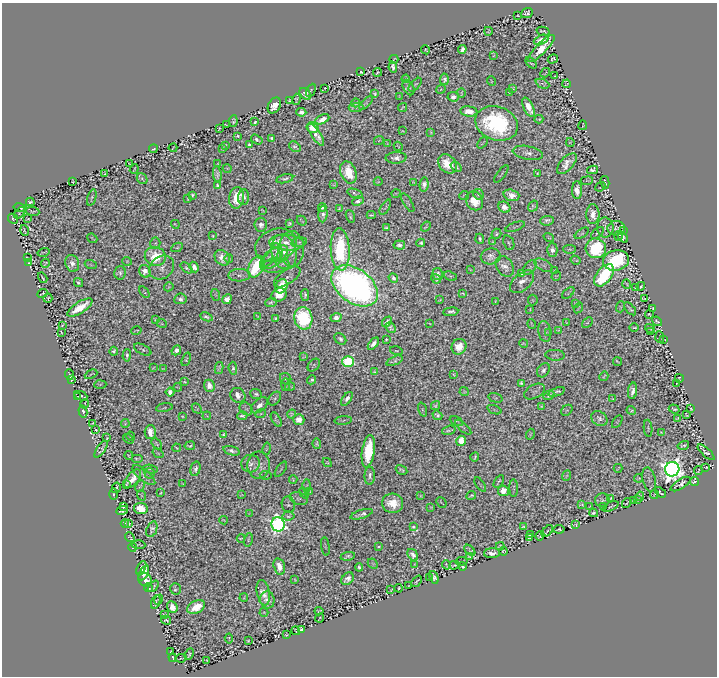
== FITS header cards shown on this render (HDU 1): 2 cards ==
NAXIS1  =                  715
NAXIS2  =                  674

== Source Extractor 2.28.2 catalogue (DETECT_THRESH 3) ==
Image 715 x 674 px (HDU 1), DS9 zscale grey, 1 PNG px = 1 image px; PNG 719 x 678 px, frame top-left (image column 1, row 674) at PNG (2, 3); each listed source drawn as its Kron ellipse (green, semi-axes under 4 px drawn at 4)
Background 1.55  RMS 0.011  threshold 0.0343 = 3 sigma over >= 5 px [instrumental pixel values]
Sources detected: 676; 1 with non-positive FLUX_AUTO (blend fragments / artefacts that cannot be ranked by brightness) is neither listed nor drawn; of the other 675, the 500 brightest by FLUX_AUTO listed and drawn (175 fainter detections omitted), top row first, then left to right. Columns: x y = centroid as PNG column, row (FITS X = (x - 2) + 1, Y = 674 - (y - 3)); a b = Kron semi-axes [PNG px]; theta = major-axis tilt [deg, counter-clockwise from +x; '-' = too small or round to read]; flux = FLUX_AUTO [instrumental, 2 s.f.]
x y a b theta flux
527 13 6 5 - 1.5
518 16 2 2 - 0.61
488 31 4 2 - 0.8
543 31 7 3 -14 1.1
541 40 8 4 24 5.7
541 48 18 5 46 13
462 49 4 4 - 2.4
426 50 4 2 - 0.63
493 56 4 2 - 0.63
394 59 5 2 - 0.71
553 59 5 3 - 0.91
531 63 7 2 -44 0.82
393 67 5 4 - 2.2
361 72 3 2 - 0.83
377 72 4 2 - 0.67
545 73 5 2 - 0.7
555 76 2 2 - 0.6
406 79 4 3 - 1.3
444 79 6 4 85 2.6
491 81 5 3 - 0.66
542 84 7 4 -25 1.7
567 84 4 2 - 0.6
415 85 8 4 46 0.89
325 88 3 2 - 0.6
409 88 8 5 -61 2.3
513 88 4 3 - 1
441 89 5 4 - 0.87
311 90 7 3 63 1
509 92 4 3 - 0.87
461 93 4 2 - 0.69
305 94 7 5 -48 5.3
375 94 4 4 - 1.4
399 96 4 2 - 0.63
453 97 6 4 -6 4.1
296 99 5 3 - 1.3
290 101 4 3 - 1
356 103 4 3 - 1.2
366 103 9 4 44 1.1
274 105 8 6 59 8.7
356 107 7 4 2 1.4
403 107 5 2 - 0.79
528 107 10 5 -66 13
469 111 8 5 -8 8.4
301 112 5 4 - 2.7
322 119 7 4 25 7.8
539 119 4 2 - 0.86
233 121 6 3 83 0.68
255 122 3 2 - 1.2
497 123 22 16 -20 88
226 125 4 2 - 0.63
583 125 5 2 - 0.63
312 128 6 5 - 12
219 129 4 2 - 0.82
403 131 4 2 - 0.62
431 132 3 2 - 0.69
316 135 13 4 -55 7.2
238 136 3 2 - 0.66
272 138 3 3 - 1.6
257 139 6 3 -34 1.7
379 140 5 3 - 0.64
388 143 4 2 - 0.77
482 143 6 2 49 0.66
570 143 4 3 - 0.83
225 145 3 3 - 0.75
249 145 3 3 - 1.2
398 146 5 2 - 0.84
295 147 6 4 -39 1.8
173 148 4 2 - 0.67
153 149 4 3 - 1
222 149 3 2 - 0.73
528 153 15 6 -11 4.5
396 158 10 5 4 3.8
130 164 3 2 - 0.66
218 164 4 2 - 0.72
448 164 11 8 -46 16
567 164 13 6 47 7
456 167 6 4 -39 1.8
227 168 5 3 - 0.62
134 169 5 2 - 0.78
592 170 5 4 - 1.8
348 172 11 7 -68 19
537 173 3 2 - 0.64
105 174 3 2 - 0.63
217 174 8 4 -80 2.1
501 174 10 2 53 0.75
142 178 6 4 -53 1.1
285 179 8 4 14 2
73 181 3 2 - 0.82
587 181 6 2 8 1.1
378 182 4 2 - 0.62
605 182 6 2 -77 0.92
414 183 4 2 - 0.99
424 184 7 4 85 3.1
217 185 4 3 - 1.1
334 185 3 2 - 0.67
600 187 5 2 - 0.64
577 190 9 5 90 5.7
355 193 8 4 -20 1.8
396 193 5 3 - 0.6
478 194 5 5 - 2.3
192 195 4 3 - 1.3
464 195 5 3 - 1.1
511 195 8 5 -17 6.4
243 197 7 5 85 3.4
92 198 8 3 73 1.2
237 198 11 7 82 17
188 199 3 2 - 0.7
358 201 6 3 24 2.2
475 201 10 8 -59 12
30 202 4 3 - 1.5
408 203 10 3 -59 0.95
533 206 6 4 53 1.6
385 207 8 3 59 0.92
504 207 6 5 - 4.3
20 208 7 2 -11 1.3
322 208 4 3 - 1.4
339 209 3 3 - 1.1
262 210 4 2 - 0.64
32 211 7 3 -9 0.97
20 213 6 2 49 0.63
323 214 8 4 86 3.5
593 214 10 6 90 6.7
371 215 4 3 - 0.94
350 216 7 3 -72 1.3
13 219 5 4 - 0.95
28 219 3 2 - 0.6
302 221 5 2 - 0.7
547 221 7 4 6 2.6
289 223 4 3 - 1.3
175 224 5 2 - 0.66
261 225 7 6 - 3.7
426 226 5 3 - 1.1
515 227 10 2 20 0.95
386 228 4 3 - 1
605 228 10 8 -82 2.8
616 228 9 7 0 1.7
623 230 4 2 - 0.91
24 231 5 2 - 0.61
582 233 8 4 35 1.2
597 233 7 3 42 1.2
496 234 5 4 - 1.2
213 236 3 2 - 0.66
618 236 5 3 - 0.69
623 237 6 4 -55 1.7
92 238 5 2 - 0.64
549 238 5 4 - 0.66
480 239 5 3 - 1.4
299 242 8 4 12 1.6
492 242 4 2 - 0.79
155 243 6 5 - 1.2
287 243 18 8 -4 7.9
421 243 4 3 - 1.6
509 243 7 5 -69 1.3
276 245 21 16 20 15
399 245 6 4 -7 2.7
177 247 6 4 28 0.72
596 248 10 9 - 69
292 249 18 12 -89 7.3
340 249 21 9 -87 58
570 249 6 4 0 1.1
552 250 6 5 - 4.7
44 252 6 2 16 0.65
277 252 8 6 -79 2
284 252 17 12 -75 9.9
155 256 10 9 - 25
491 256 10 8 11 3.5
269 257 12 5 49 2.6
275 257 16 7 40 5
27 258 3 2 - 0.68
222 258 8 7 - 6.8
229 259 4 2 - 0.88
576 260 5 2 - 0.75
616 260 13 10 11 110
127 261 4 4 - 0.8
29 263 3 3 - 0.59
45 263 4 3 - 0.68
72 263 9 7 -70 4.8
91 265 6 4 -19 0.63
275 265 14 7 8 4.2
544 265 10 5 -28 2
505 266 11 8 -57 4.4
194 267 5 4 - 4.2
256 267 11 7 66 58
530 267 8 5 48 1.4
162 268 13 11 36 4.4
187 268 7 3 -40 1.5
470 269 3 2 - 0.61
555 270 3 2 - 0.69
145 271 6 5 - 7.2
120 273 7 6 - 1.9
522 273 4 3 - 1.9
438 274 6 5 - 2.9
239 275 11 6 2 2.7
604 275 13 7 51 68
450 276 7 4 -23 0.84
556 276 5 4 - 0.69
287 277 15 7 34 2.2
43 278 6 2 -58 1.1
393 278 5 4 - 2.9
436 279 5 3 - 1.7
522 282 14 8 42 5.5
78 283 5 3 - 1.6
627 284 5 2 - 0.62
281 286 7 6 - 25
355 286 26 17 -36 490
641 286 4 2 - 0.88
169 287 5 4 - 0.67
635 288 2 2 - 0.62
144 292 6 3 -55 0.63
42 293 5 2 - 1.4
463 293 4 2 - 0.92
568 293 7 2 44 0.74
216 295 6 4 -69 0.92
279 295 8 6 26 11
305 295 6 3 87 1.5
48 298 5 3 - 1.1
645 298 4 2 - 0.69
180 299 6 5 - 2.6
227 299 5 4 - 7.8
440 300 4 2 - 0.66
533 300 5 5 - 0.7
495 301 4 2 - 0.7
271 302 6 3 21 1.5
576 303 4 2 - 0.9
620 307 5 3 - 0.77
80 308 14 5 32 17
578 308 6 2 57 0.94
630 309 8 3 -47 1.4
653 309 3 3 - 1.1
530 310 3 2 - 0.69
451 312 7 4 7 2
649 315 4 2 - 0.97
258 316 4 2 - 0.72
206 317 6 3 -25 2
303 318 11 9 -80 71
336 318 6 4 14 5.6
155 319 3 3 - 0.65
276 319 4 3 - 1.3
657 321 5 3 - 1.1
387 322 6 4 50 2.4
567 322 3 2 - 0.65
587 322 6 4 43 1.1
430 323 3 2 - 0.59
162 324 5 3 - 0.91
532 324 5 2 - 0.78
62 325 3 2 - 0.71
391 328 6 4 -49 1.9
634 328 4 2 - 0.78
650 328 5 3 - 0.91
558 330 4 2 - 0.86
136 331 5 2 - 0.8
545 331 10 6 -79 2.5
61 332 3 2 - 0.6
549 332 3 2 - 0.67
651 332 4 3 - 0.7
660 337 6 4 -85 0.72
340 339 7 5 -44 2.1
386 339 3 2 - 0.86
663 340 4 2 - 0.93
524 343 4 2 - 0.93
373 344 7 4 51 4.4
459 347 8 7 - 11
143 350 9 5 -27 1.6
176 350 5 4 - 5.2
114 351 4 4 - 1.9
396 351 6 4 -16 0.62
127 355 6 3 87 1.7
555 355 10 5 -3 1.5
304 357 4 2 - 0.6
186 359 7 4 71 1
348 361 6 5 - 100
394 361 8 3 23 1.9
617 361 5 2 - 1
314 365 7 5 47 1
153 368 3 2 - 0.66
219 368 6 4 78 1.7
233 368 6 4 -84 1.5
164 369 4 3 - 0.88
543 370 8 5 51 3
375 372 4 3 - 0.88
91 374 6 2 26 0.65
453 374 3 2 - 0.61
69 375 5 2 - 0.72
604 376 5 2 - 0.81
679 378 4 3 - 0.66
286 379 6 5 - 1.5
71 380 2 2 - 0.63
312 380 4 3 - 1.7
184 382 3 2 - 0.72
521 383 4 3 - 1.5
677 383 3 3 - 0.7
100 384 6 4 4 0.91
285 385 6 3 88 1.1
209 386 6 5 - 5.8
290 386 5 2 - 0.82
178 387 4 2 - 0.64
633 391 8 4 83 3.9
170 392 4 4 - 3.2
464 392 5 4 - 0.83
534 392 11 6 28 2
556 392 8 3 20 2.6
256 394 6 5 - 1.6
238 395 8 7 - 4.4
549 395 6 3 32 1.3
81 396 7 2 -22 0.75
77 397 3 3 - 0.66
495 398 7 4 -16 0.95
275 399 8 5 51 1.2
347 399 8 4 55 3
613 399 3 2 - 0.61
84 404 4 2 - 0.7
259 405 10 6 43 4.4
435 405 5 3 - 1.4
541 406 4 3 - 0.64
164 408 8 3 10 1.2
197 408 6 3 -47 0.68
246 409 7 5 -42 1.4
674 409 5 3 - 1
691 409 3 3 - 0.72
422 410 7 3 -71 0.73
494 410 7 2 -22 0.6
567 410 6 5 - 1.1
631 410 5 4 - 1.2
83 412 6 3 -75 2
261 413 5 3 - 0.74
291 414 5 3 - 1.3
437 415 5 4 - 1.9
686 415 4 2 - 0.63
182 416 3 2 - 0.72
207 416 4 2 - 0.64
242 416 5 4 - 1.7
678 418 4 2 - 0.76
276 419 8 4 -59 1.4
599 419 8 7 - 2.7
299 420 5 5 - 7.2
343 420 9 3 5 1.1
456 421 7 2 -25 0.68
617 422 7 3 57 0.83
93 423 3 2 - 0.63
125 424 4 3 - 0.65
463 427 10 4 -41 1.3
648 428 8 4 -84 1.1
96 430 3 2 - 1.5
449 430 7 2 17 1.4
150 432 7 5 88 9.1
661 432 3 2 - 0.7
530 434 5 3 - 0.9
223 435 4 3 - 1.1
131 436 5 3 - 1.7
107 438 3 2 - 0.67
128 439 6 3 -40 0.68
461 441 5 4 - 14
156 444 6 3 -47 0.96
317 444 5 4 - 1.2
683 445 6 3 16 1.2
190 446 5 3 - 1.4
176 448 4 2 - 0.83
101 449 10 4 55 0.75
267 449 6 3 79 0.73
232 451 8 4 -17 2.5
368 451 16 6 82 42
706 452 11 4 -43 1.8
158 453 6 3 -36 0.74
129 455 4 3 - 0.73
475 457 5 3 - 1.2
137 458 6 2 0 1.2
327 463 5 4 - 0.94
250 464 9 9 - 3.5
259 465 13 11 86 6.8
706 467 3 2 - 0.74
618 468 4 2 - 0.61
150 469 8 2 -6 1
195 469 7 5 75 2.3
281 469 9 3 55 0.86
672 469 7 7 - 810
402 470 6 3 -30 1.5
698 470 4 2 - 0.65
149 473 5 5 - 1.1
144 475 14 5 -40 2.5
266 475 6 4 -4 1
370 476 9 5 89 2.7
566 476 5 3 - 0.8
638 478 4 2 - 0.78
133 479 11 6 51 6.6
293 480 4 3 - 0.67
649 480 12 6 -76 2.3
499 481 7 2 57 0.8
694 481 5 4 - 2.4
126 484 4 2 - 0.97
183 484 3 2 - 0.76
681 484 11 5 32 3.3
480 485 8 2 -55 0.75
140 486 6 4 62 0.83
307 486 7 3 90 0.94
116 488 5 2 - 1.4
514 488 9 3 -89 1.1
309 491 4 3 - 0.67
503 491 5 5 - 9.4
660 492 6 2 -41 1.3
161 493 3 2 - 0.72
304 493 6 3 -53 0.69
113 494 6 3 90 0.92
654 494 4 2 - 0.89
141 495 5 3 - 0.64
242 495 4 2 - 0.64
471 495 5 2 - 1.2
421 496 3 2 - 0.68
640 496 4 3 - 0.84
611 498 3 3 - 0.75
299 499 9 6 -17 2
637 499 3 2 - 0.65
602 500 7 6 - 1.6
634 501 4 3 - 1.4
441 502 6 2 -49 0.68
393 503 10 9 - 14
627 503 5 2 - 0.87
288 505 8 6 -74 0.72
582 505 4 3 - 0.86
604 506 4 2 - 0.62
123 507 4 2 - 0.72
431 507 3 3 - 0.64
590 507 4 2 - 0.79
610 507 9 2 23 0.65
141 508 7 5 -9 21
122 511 6 3 22 2.4
594 513 4 4 - 1
250 514 3 2 - 0.61
361 514 11 3 17 2.7
288 516 6 4 5 1.3
223 520 4 2 - 0.75
125 524 4 2 - 0.88
129 524 3 2 - 0.61
278 524 7 6 - 390
576 525 3 3 - 0.89
523 526 4 2 - 0.79
413 527 3 3 - 1
152 529 8 5 71 2.2
559 529 5 2 - 1.1
547 531 7 2 44 0.97
530 535 4 3 - 0.73
540 536 5 3 - 1.2
130 537 5 2 - 0.72
241 538 4 2 - 0.86
529 538 4 2 - 0.64
248 540 7 3 77 0.84
138 545 7 2 -4 0.66
325 546 9 3 -80 0.73
379 546 4 2 - 0.91
500 546 4 3 - 0.97
133 547 5 4 - 1.1
470 550 7 3 -45 0.99
503 551 4 3 - 0.66
492 553 8 5 4 5.2
413 555 6 4 -56 3.3
348 556 7 3 9 1.9
469 556 4 3 - 1
461 561 6 2 11 0.71
373 564 6 4 -44 0.69
415 564 4 3 - 0.6
446 565 4 2 - 0.83
454 565 5 2 - 0.65
279 566 8 5 -76 9
463 566 4 4 - 2.6
359 567 4 3 - 1.5
141 568 7 4 62 4.2
144 573 8 4 63 4.6
430 578 3 2 - 0.6
434 578 7 3 -73 1.5
348 579 7 5 46 4
145 580 7 6 - 6.6
295 580 3 2 - 0.61
417 581 6 2 50 0.91
409 585 4 2 - 0.67
153 586 6 3 46 1.3
149 588 4 4 - 0.79
399 588 4 2 - 0.87
175 589 6 5 - 1.1
391 590 3 2 - 0.62
263 593 13 6 -78 5.7
244 598 4 2 - 0.63
159 600 5 2 - 0.98
267 600 9 7 -82 5.9
156 602 7 3 69 1.2
172 607 6 5 - 7.2
196 607 9 6 28 22
319 611 4 3 - 1.2
264 612 4 4 - 0.8
164 614 3 2 - 0.61
320 618 4 2 - 0.76
166 620 5 4 - 1.9
302 629 4 3 - 1.9
296 631 4 2 - 0.88
287 635 4 2 - 0.86
229 638 5 2 - 0.72
248 641 3 2 - 0.81
171 651 3 2 - 0.78
189 654 6 3 67 1.1
173 658 4 2 - 0.74
181 658 6 2 10 0.79
207 660 3 2 - 0.74
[175 fainter detections neither listed nor drawn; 1 non-positive-flux detection neither listed nor drawn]